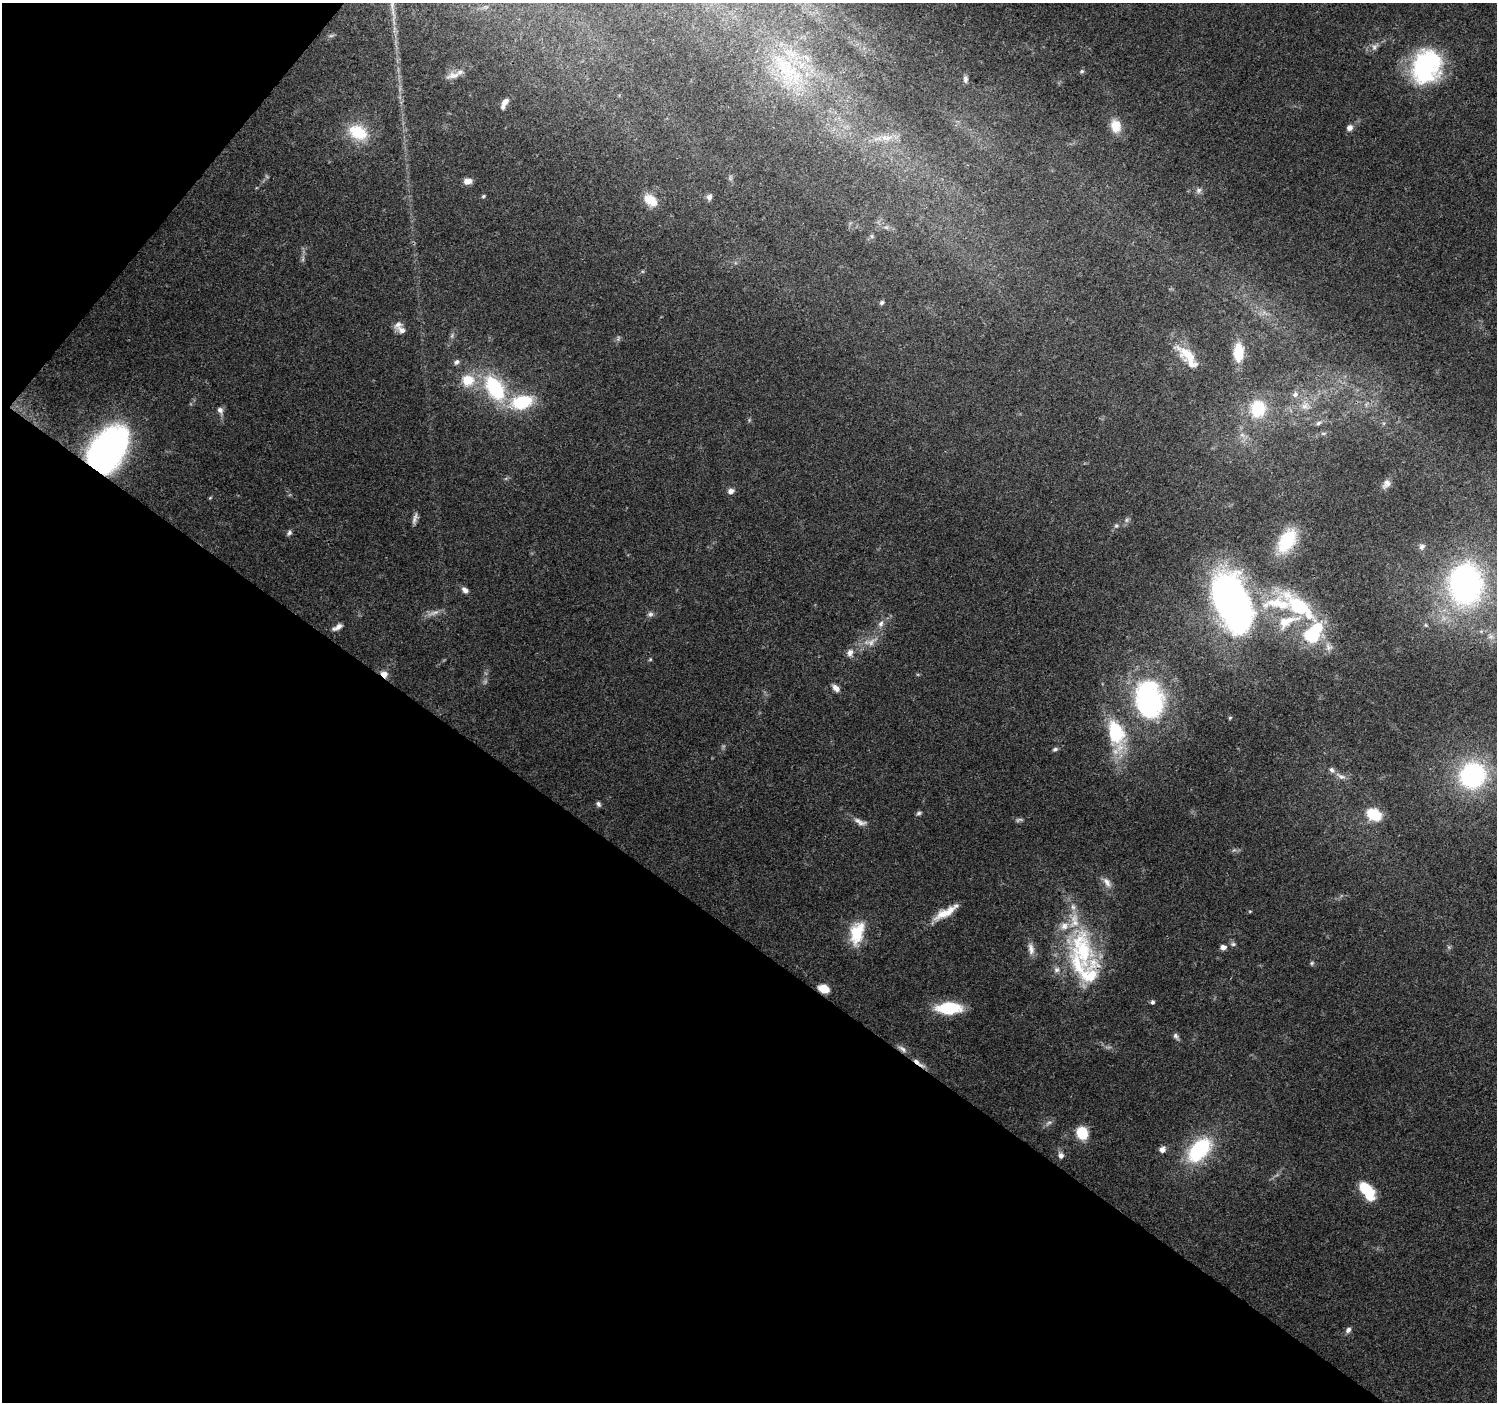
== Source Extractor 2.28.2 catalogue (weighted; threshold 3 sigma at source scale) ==
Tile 9 of 4 x 4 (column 1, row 3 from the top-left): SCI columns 7-1501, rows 1645-3044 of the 5986 x 6019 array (HDU 1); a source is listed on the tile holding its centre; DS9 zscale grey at full resolution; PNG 1499 x 1404 px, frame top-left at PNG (2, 3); no overlay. Shown black and unused: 36% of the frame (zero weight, under 3 of 4 exposures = <1% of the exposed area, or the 3 px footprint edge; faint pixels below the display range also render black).
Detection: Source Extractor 2.28.2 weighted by HDU 2 'WHT'; one run over the whole footprint, this tile lists its part. Background 0.0672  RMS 0.0049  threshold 0.0221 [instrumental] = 3 sigma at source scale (4.5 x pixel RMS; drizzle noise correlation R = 1.50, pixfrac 1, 0.0396/0.0396 arcsec/px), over >= 5 px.
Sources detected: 112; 5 too faint to see at this stretch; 5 inside a brighter object's white glare — not listed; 12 inside a brighter listed object's ellipse — not listed separately; the other 90 listed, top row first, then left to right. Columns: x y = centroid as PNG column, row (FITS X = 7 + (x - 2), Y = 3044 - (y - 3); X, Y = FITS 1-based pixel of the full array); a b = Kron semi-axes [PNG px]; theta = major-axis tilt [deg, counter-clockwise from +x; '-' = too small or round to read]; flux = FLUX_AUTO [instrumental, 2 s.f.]
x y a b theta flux
1374 47 10 7 62 2.1
1426 66 37 30 69 59
787 70 66 23 -47 48
1082 71 7 5 30 0.98
454 75 21 8 13 4.1
965 79 10 5 -90 1.4
504 103 14 6 61 3.4
1116 126 14 11 -77 8.8
1350 128 7 6 - 2.4
358 132 23 16 -25 19
884 137 11 8 -36 3.6
467 181 9 7 5 3.3
1199 190 8 7 - 1.7
483 196 5 4 - 0.71
709 197 7 6 - 2.1
650 200 19 12 -37 7.6
886 227 6 5 - 1
872 236 7 4 -89 0.83
303 259 7 4 72 0.96
882 303 6 5 - 1.2
402 330 13 8 -23 2.7
452 336 8 4 89 1.1
1238 352 19 10 89 15
1188 355 35 14 -38 12
456 362 8 6 45 1.5
468 380 13 12 - 12
495 388 36 21 -57 38
1295 394 8 7 - 2
522 402 19 12 15 30
1305 406 12 8 51 3.6
1258 409 19 17 79 22
220 410 9 7 -61 2
1318 423 7 5 34 1.2
1323 433 6 4 0 0.81
1242 435 7 4 -18 1.3
108 450 45 29 55 180
1386 484 13 9 56 2.8
731 491 6 6 - 2.4
415 518 17 5 73 2
1126 520 7 4 89 1
1116 526 7 6 - 1.1
289 533 8 6 63 1.3
1287 541 24 14 60 29
1422 547 9 8 - 2
1465 584 41 32 -89 150
465 590 8 6 -40 2.3
1227 602 51 30 -90 160
1300 607 61 19 -39 42
434 613 20 6 18 3.1
650 614 9 6 3 1.5
881 624 9 7 60 2.2
1426 625 6 5 - 0.84
337 627 13 5 30 2.5
1491 636 11 9 -41 3.5
870 642 23 10 14 6.1
1328 647 12 9 -61 3
850 653 10 7 70 2.8
384 674 8 6 -34 3.7
836 688 10 6 -43 2.6
1149 698 47 35 -64 73
1230 718 5 4 - 0.54
1116 733 38 18 -79 35
1055 749 7 5 23 1
1472 775 26 24 44 67
1341 776 16 6 -27 2.7
598 804 7 5 -65 1.2
919 813 8 4 16 0.94
1374 814 19 14 -28 12
860 822 20 7 -24 3.3
1107 882 16 8 -55 3.4
1250 911 5 3 - 0.5
946 912 32 9 30 9.4
857 933 26 14 77 18
1233 944 7 5 0 1.1
1223 947 7 6 - 2.5
1031 949 18 8 -79 3.6
1082 949 69 33 -69 57
1312 963 6 5 - 0.78
823 989 11 8 -19 6.4
1152 1002 5 5 - 1
949 1008 22 10 1 28
1176 1036 10 6 -59 1.5
918 1063 24 5 -36 3.4
1049 1123 10 5 27 1.5
1082 1133 11 10 - 14
1162 1150 8 7 - 2.6
1199 1150 32 19 46 39
1061 1155 7 6 - 2.2
1365 1189 15 9 -42 21
1348 1330 7 6 - 1.8
Overlapping masked pixels (flux is a lower limit): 5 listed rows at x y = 108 450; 384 674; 1082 949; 823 989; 918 1063